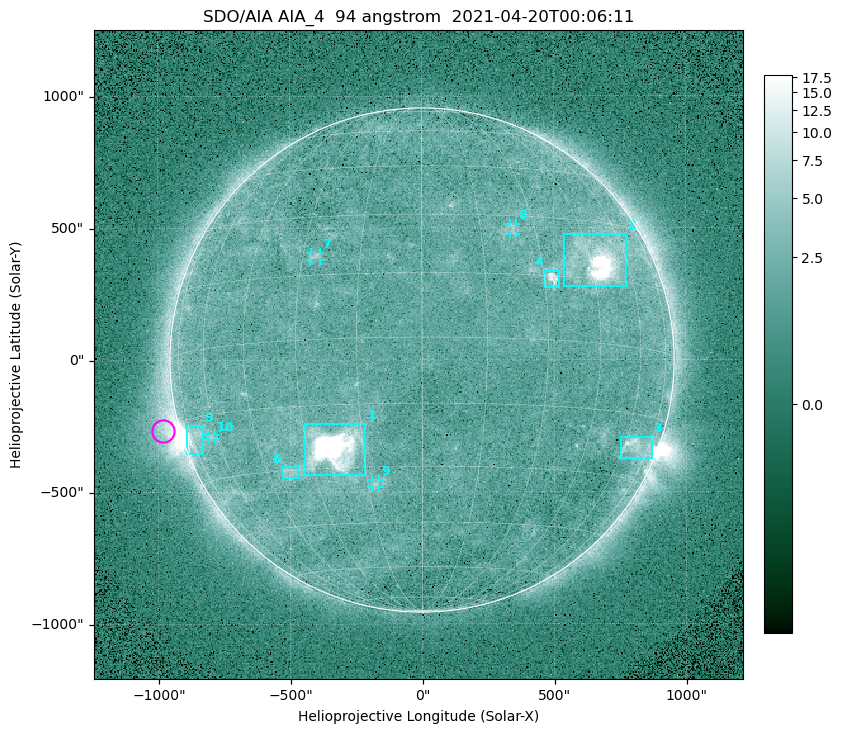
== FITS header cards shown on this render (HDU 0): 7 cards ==
TELESCOP= 'SDO/AIA '
INSTRUME= 'AIA_4   '
WAVELNTH=                   94
WAVEUNIT= 'angstrom'
DATE-OBS= '2021-04-20T00:06:11.12'
CTYPE1  = 'HPLN-TAN'
CTYPE2  = 'HPLT-TAN'

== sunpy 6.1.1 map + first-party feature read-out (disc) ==
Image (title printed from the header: SDO/AIA AIA_4  94 angstrom  2021-04-20T00:06:11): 512 x 512 px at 4.8 arcsec/px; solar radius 955 arcsec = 199 px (full disc in frame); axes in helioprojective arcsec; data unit not stated in the header (colour bar unlabelled)
Orientation: roll -0.138 deg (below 1 deg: not rotated)
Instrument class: DISC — disc imager (sunpy class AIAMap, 94 A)
Bright regions (active regions / flare kernels): reference = the median radial profile (limb darkening/brightening removed); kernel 5 px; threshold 5 sigma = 2.49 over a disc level ~1.78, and >= 1.15x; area >= 9 px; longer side >= 5 px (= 24 arcsec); searched inside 0.97 R_sun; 10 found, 10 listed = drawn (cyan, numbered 1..; 4 of them under ~33 arcsec drawn as corner ticks so the feature stays visible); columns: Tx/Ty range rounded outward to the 10 arcsec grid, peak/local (2 s.f.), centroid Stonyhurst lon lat
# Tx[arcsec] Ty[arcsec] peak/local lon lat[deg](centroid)
1 -450..-210 -440..-240 1032 -23 -25
2 540..780 280..480 50 +48 +20
3 750..870 -380..-290 4.3 +66 -22
4 460..520 270..340 6.4 +32 +14
5 -900..-830 -360..-250 6.7 -72 -19
6 -530..-460 -450..-400 2.9 -37 -30
7 -420..-380 380..410 3 -27 +20
8 330..360 470..520 2.7 +24 +26
9 -190..-160 -480..-450 3.2 -13 -34
10 -810..-780 -300..-280 2.5 -63 -20
Off-limb structures (1.02-1.3 R_sun): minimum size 50 px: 5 found; the strongest spans PA ~90..115 deg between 1.02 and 1.22 R_sun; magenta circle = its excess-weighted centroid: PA ~105 deg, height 1.06 R_sun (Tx ~-980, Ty ~-270 arcsec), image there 4.5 x the reference